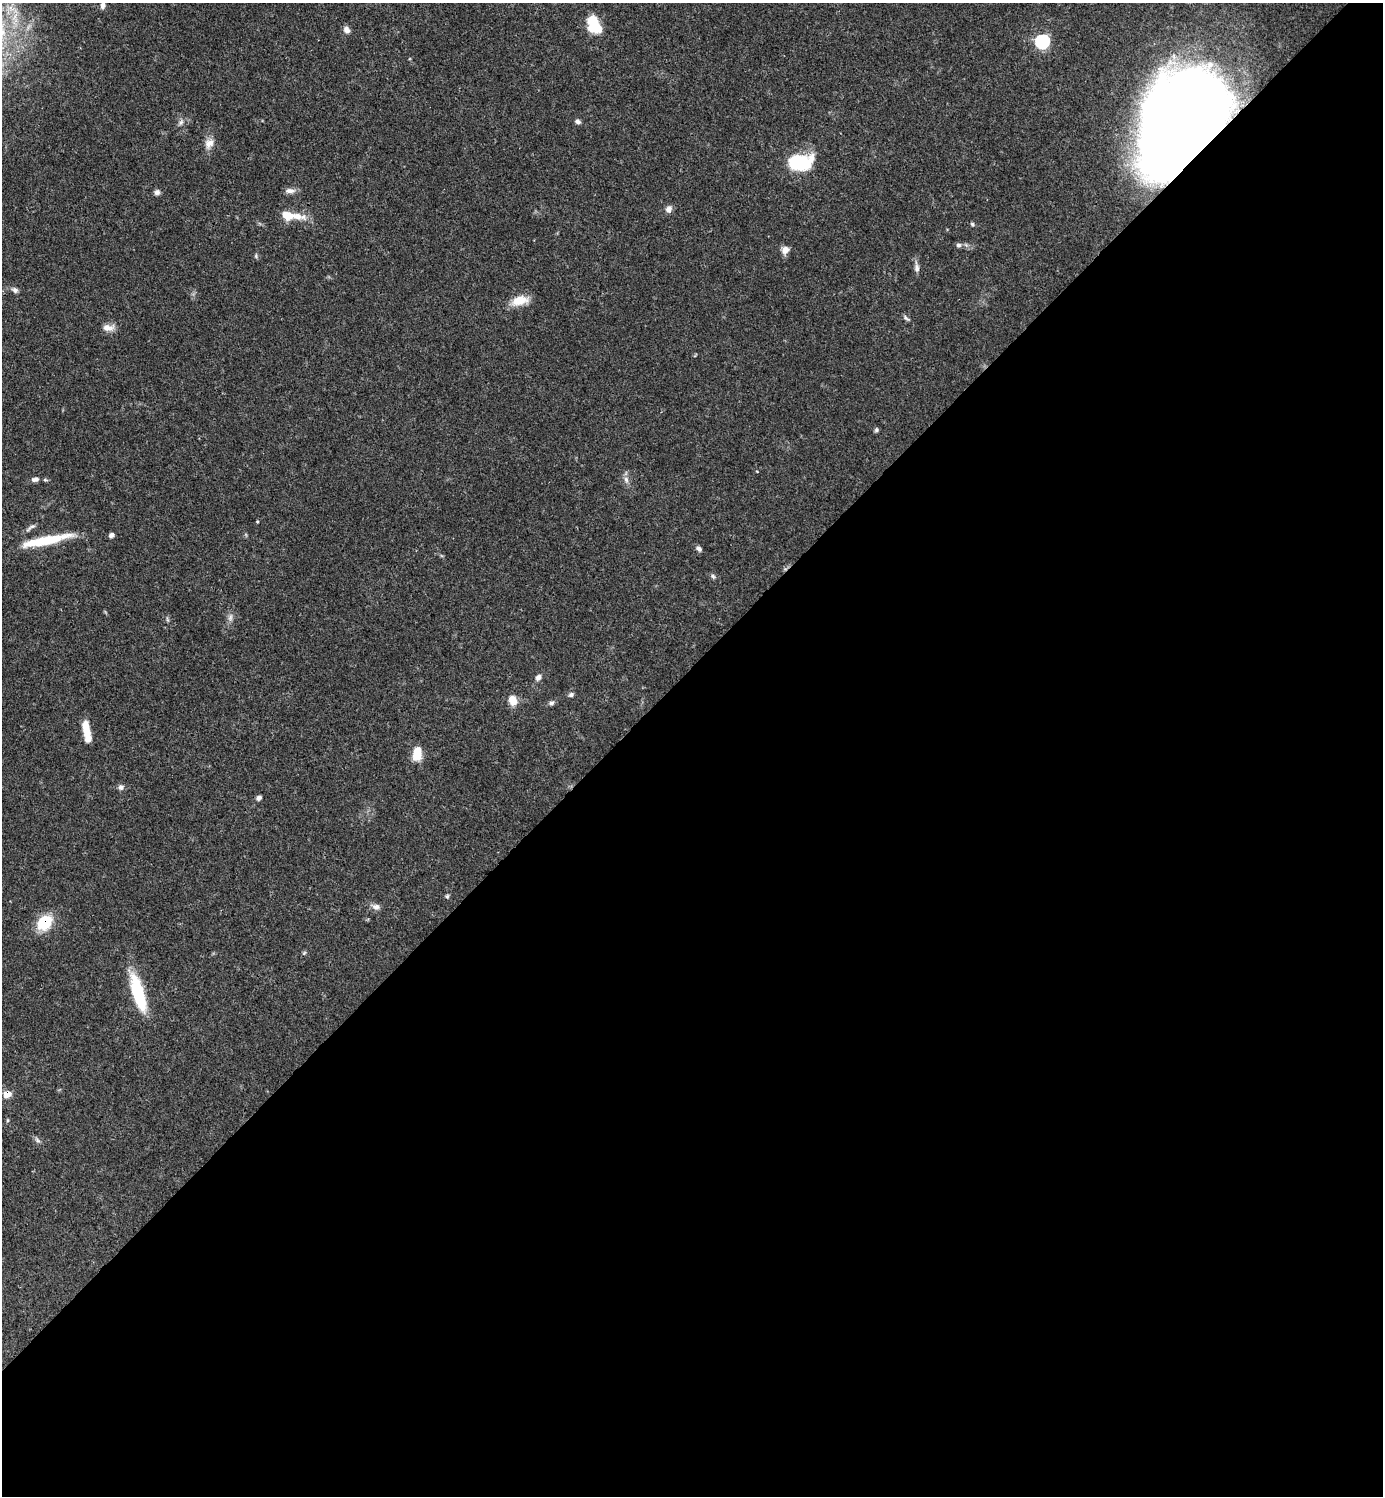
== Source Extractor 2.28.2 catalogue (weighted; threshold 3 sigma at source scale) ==
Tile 15 of 4 x 4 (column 3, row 4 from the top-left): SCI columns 3063-4443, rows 3-1496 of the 5982 x 5983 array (HDU 1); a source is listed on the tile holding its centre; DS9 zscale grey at full resolution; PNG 1385 x 1498 px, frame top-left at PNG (2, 3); no overlay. Shown black and unused: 55% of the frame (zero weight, under 3 of 4 exposures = <1% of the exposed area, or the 3 px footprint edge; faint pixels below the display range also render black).
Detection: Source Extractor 2.28.2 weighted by HDU 2 'WHT'; one run over the whole footprint, this tile lists its part. Background 0.0384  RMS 0.0027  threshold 0.0119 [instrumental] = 3 sigma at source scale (4.5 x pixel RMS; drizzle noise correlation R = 1.50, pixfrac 1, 0.05/0.05 arcsec/px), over >= 5 px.
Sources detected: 55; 5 inside a brighter listed object's ellipse — not listed separately; the other 50 listed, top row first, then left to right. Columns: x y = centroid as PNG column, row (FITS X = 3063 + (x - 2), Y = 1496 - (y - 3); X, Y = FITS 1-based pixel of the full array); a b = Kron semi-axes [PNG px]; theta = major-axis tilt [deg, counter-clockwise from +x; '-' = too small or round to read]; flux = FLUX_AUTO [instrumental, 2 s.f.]
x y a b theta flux
103 5 7 5 83 1.1
593 22 19 12 84 7.1
346 30 9 7 -56 1.1
1042 41 7 7 - 32
1181 119 70 59 65 470
578 121 6 5 - 0.78
181 122 8 6 57 0.85
209 143 15 11 60 2.3
799 162 17 11 1 26
290 191 14 7 1 1.3
157 192 7 7 - 0.86
669 209 9 7 59 1.3
297 216 26 10 -9 3.9
972 224 6 5 - 0.48
958 245 7 6 - 0.68
785 250 9 8 - 1.9
256 256 7 5 -79 0.43
917 268 14 6 -81 1.3
15 290 8 6 -36 0.86
520 301 22 11 15 4.6
906 318 11 4 -37 0.65
108 328 16 9 -3 2.1
876 430 6 5 - 0.48
757 472 4 2 - 0.2
35 479 10 6 5 1.2
626 480 11 6 -78 1.2
257 521 3 3 - 0.23
31 527 16 5 34 0.95
111 535 6 5 - 0.84
49 540 55 9 13 11
699 549 7 6 - 0.8
713 576 8 5 -50 0.56
230 617 13 6 81 1.2
167 619 7 4 -72 0.39
538 677 8 7 - 1.1
571 695 8 6 25 0.69
513 700 10 8 -66 3.6
551 703 8 6 22 0.72
86 729 17 7 -82 4.5
417 754 15 9 83 4.8
121 787 7 7 - 0.91
259 798 7 5 37 0.81
447 896 6 6 - 0.46
376 907 13 8 -15 1.4
44 923 15 12 42 10
304 953 6 4 45 0.38
138 993 46 12 -73 14
7 1094 7 6 - 3.3
8 1120 6 4 -90 0.31
37 1140 10 4 -45 0.7
Overlapping masked pixels (flux is a lower limit): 3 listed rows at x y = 1181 119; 44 923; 7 1094
Isophote crosses this tile's border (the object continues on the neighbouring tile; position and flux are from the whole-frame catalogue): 1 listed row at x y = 103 5